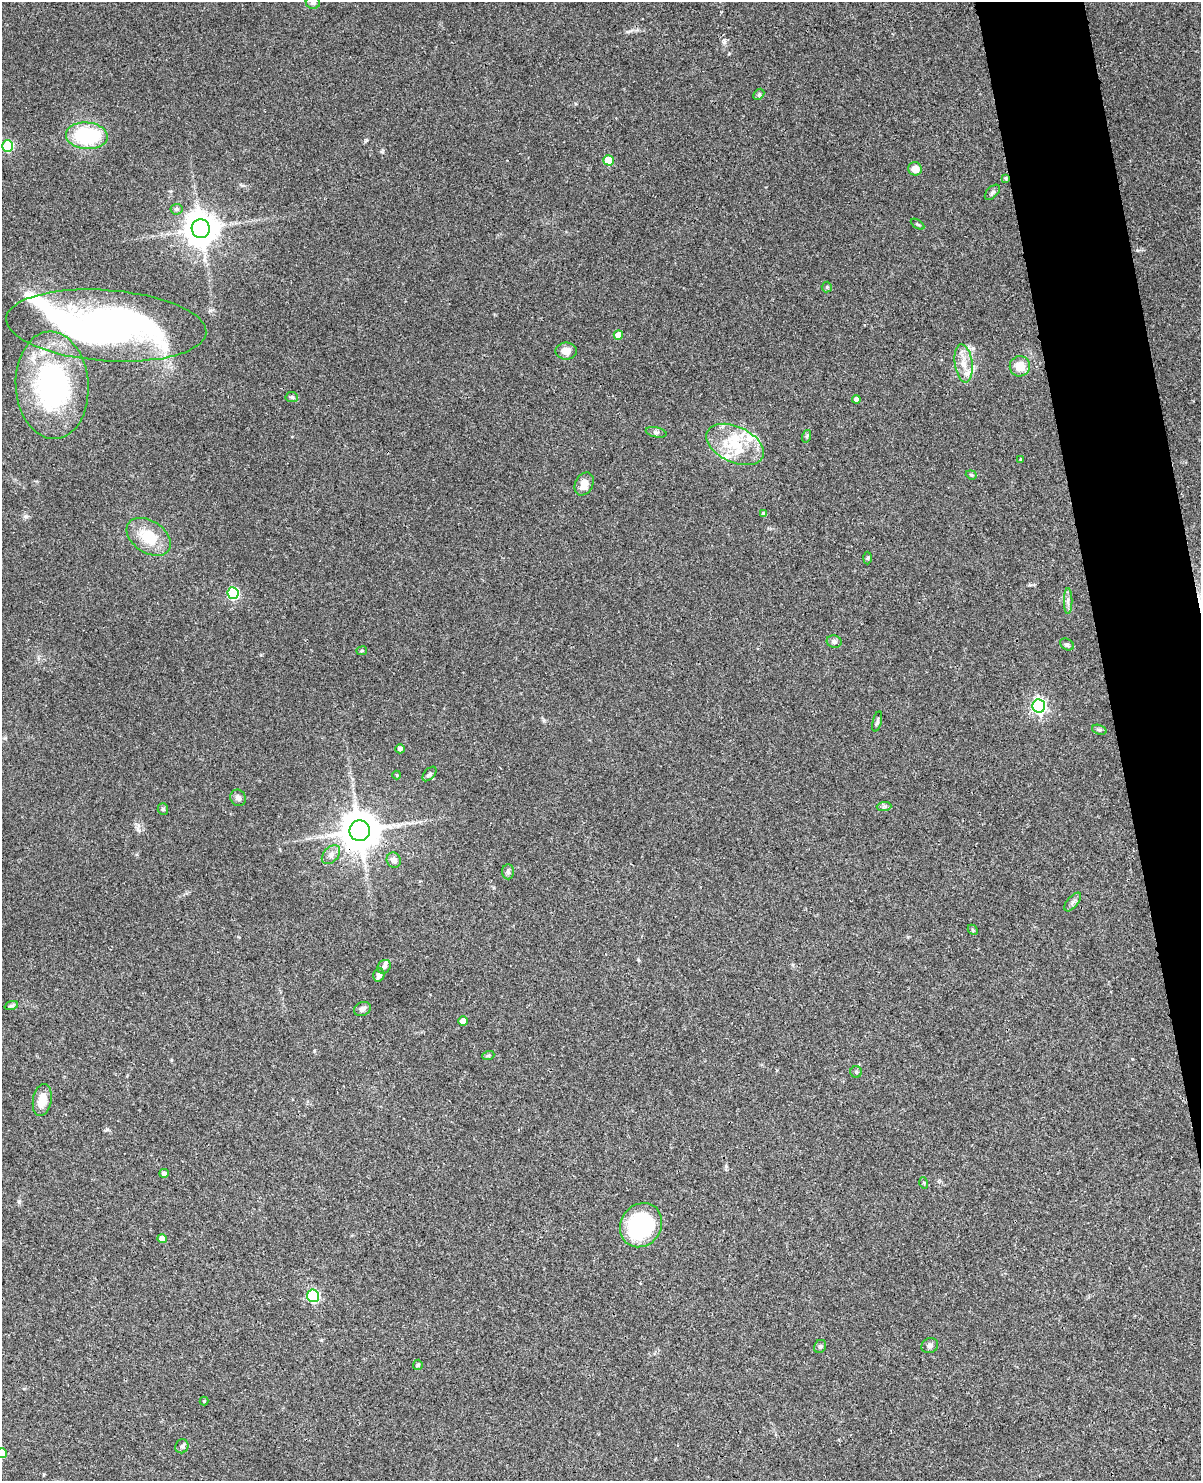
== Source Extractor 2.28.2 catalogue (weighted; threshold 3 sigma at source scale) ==
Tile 6 of 4 x 3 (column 2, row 2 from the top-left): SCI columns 1248-2446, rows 1737-3215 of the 4892 x 4840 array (HDU 1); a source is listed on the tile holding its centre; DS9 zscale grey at full resolution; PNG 1203 x 1483 px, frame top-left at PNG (2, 2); each listed source drawn as its Kron ellipse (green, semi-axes under 4 px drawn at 4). Shown black and unused: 5% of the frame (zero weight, under 3 of 4 exposures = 5% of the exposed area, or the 3 px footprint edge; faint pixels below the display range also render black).
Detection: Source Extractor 2.28.2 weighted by HDU 2 'WHT'; one run over the whole footprint, this tile lists its part. Background 0.0858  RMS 0.0058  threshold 0.0261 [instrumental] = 3 sigma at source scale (4.5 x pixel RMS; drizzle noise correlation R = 1.50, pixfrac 1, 0.05/0.05 arcsec/px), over >= 5 px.
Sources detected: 74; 1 inside a brighter object's white glare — neither listed nor drawn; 5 inside a brighter listed object's ellipse — not listed separately; the other 68 listed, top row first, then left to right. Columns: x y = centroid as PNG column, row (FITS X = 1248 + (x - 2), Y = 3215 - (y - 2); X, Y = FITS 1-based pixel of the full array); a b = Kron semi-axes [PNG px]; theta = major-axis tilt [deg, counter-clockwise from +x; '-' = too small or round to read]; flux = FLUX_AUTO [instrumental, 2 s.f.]
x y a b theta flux
313 3 7 6 - 1.3
759 94 6 4 45 0.85
87 136 21 13 -5 45
8 146 5 5 - 34
608 160 5 5 - 13
915 169 7 6 - 5.2
1006 178 3 3 - 0.8
992 192 9 5 45 1.2
176 209 6 5 - 1.4
917 224 8 3 -31 0.76
201 229 9 9 - 1200
827 287 5 5 - 0.71
106 325 100 35 -4 290
618 335 5 4 - 5.4
566 351 10 8 0 4.8
964 363 19 9 -83 7.3
1020 366 10 10 - 7.7
52 385 54 36 -86 110
292 397 6 5 - 1
856 399 4 4 - 3
656 432 10 5 -12 1.4
807 436 6 4 72 0.79
735 444 30 18 -24 23
1021 459 4 3 - 0.52
971 475 6 4 -21 0.68
584 484 12 8 62 5.7
764 514 4 4 - 2.1
149 537 24 16 -34 17
868 558 6 4 88 0.7
233 593 6 5 - 55
1068 601 13 3 90 1.5
834 642 7 6 - 1.9
1067 644 7 5 -30 1
362 651 5 3 - 0.6
1039 706 7 6 - 150
877 721 10 4 76 1.2
1099 730 7 4 -19 1.1
400 749 5 4 - 1.9
429 774 9 5 47 1.3
397 775 4 4 - 0.59
238 798 8 7 - 2.4
884 806 7 4 2 1.2
163 809 6 5 - 1.3
360 831 10 10 - 1800
331 855 11 7 47 2.8
394 860 8 7 - 3.1
508 872 7 6 - 1.4
1073 902 11 5 51 1.8
973 930 6 4 -45 0.77
384 967 7 6 - 1.6
379 975 7 5 77 2.5
11 1006 7 4 18 0.97
362 1009 9 6 26 2.1
463 1021 4 4 - 4.9
488 1056 6 4 19 0.69
856 1072 5 5 - 1.1
42 1100 16 9 80 7.3
164 1173 5 4 - 1.8
924 1183 5 3 - 0.66
641 1225 23 20 54 60
162 1239 4 4 - 5.7
313 1296 6 6 - 73
820 1346 7 5 54 1.2
930 1346 8 7 - 1.9
418 1365 5 5 - 0.9
204 1401 4 4 - 0.5
182 1446 7 6 - 1.5
2 1453 5 5 - 9.6
Overlapping masked pixels (flux is a lower limit): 2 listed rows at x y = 1006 178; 360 831
Isophote crosses this tile's border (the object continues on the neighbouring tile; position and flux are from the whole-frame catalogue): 2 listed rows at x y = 313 3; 2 1453
Unlisted compact peaks at least as high as the median listed source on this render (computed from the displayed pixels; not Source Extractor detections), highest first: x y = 26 516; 107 1129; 366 140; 1030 585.